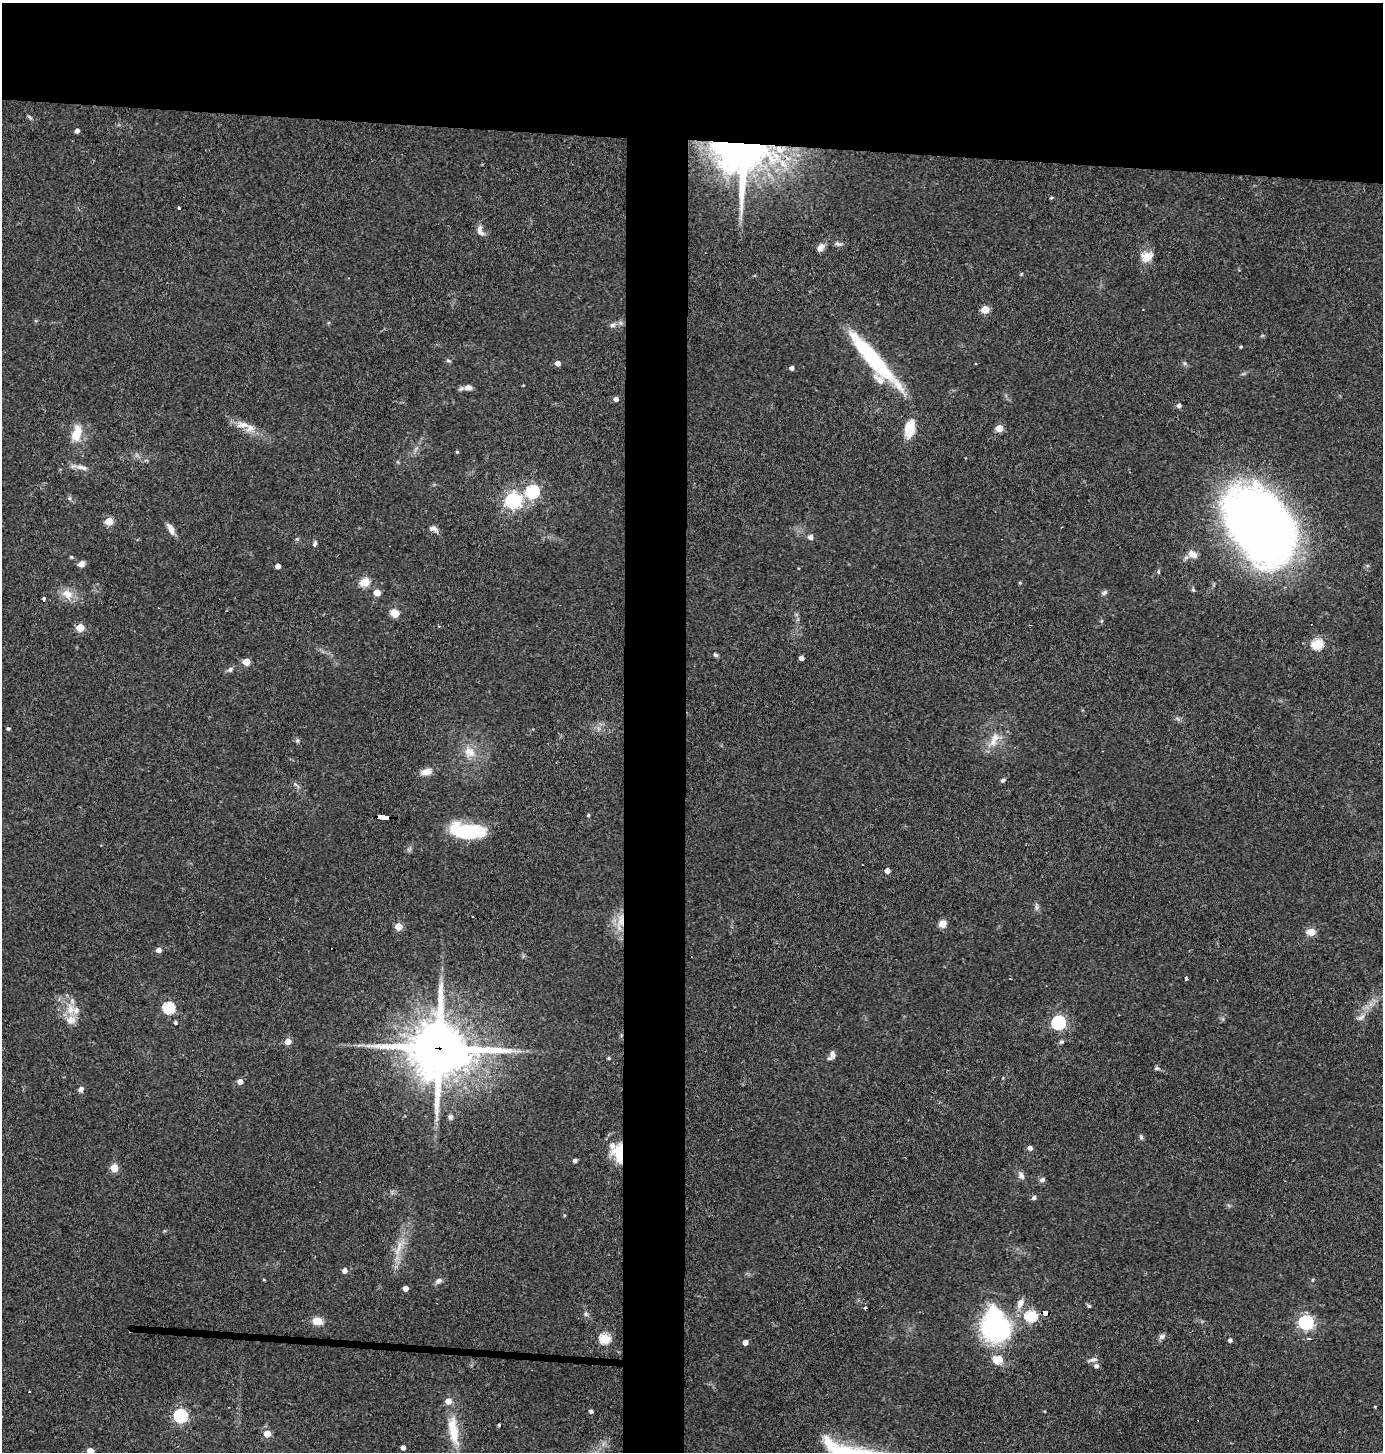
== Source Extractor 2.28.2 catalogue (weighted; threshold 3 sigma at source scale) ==
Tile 2 of 3 x 3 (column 2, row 1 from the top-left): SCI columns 1519-2899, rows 2902-4351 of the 4378 x 4351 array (HDU 1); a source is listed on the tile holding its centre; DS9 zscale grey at full resolution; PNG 1385 x 1454 px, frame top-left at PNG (2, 3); no overlay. Shown black and unused: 14% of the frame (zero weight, under 3 of 4 exposures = <1% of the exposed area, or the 3 px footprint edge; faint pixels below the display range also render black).
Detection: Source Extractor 2.28.2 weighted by HDU 2 'WHT'; one run over the whole footprint, this tile lists its part. Background 0.0726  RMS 0.0056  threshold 0.0253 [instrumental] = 3 sigma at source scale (4.5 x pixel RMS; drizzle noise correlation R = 1.50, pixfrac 1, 0.05/0.05 arcsec/px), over >= 5 px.
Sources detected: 132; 2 inside a brighter object's white glare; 3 cosmic-ray / hot-pixel residue — not listed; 6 inside a brighter listed object's ellipse — not listed separately; the other 121 listed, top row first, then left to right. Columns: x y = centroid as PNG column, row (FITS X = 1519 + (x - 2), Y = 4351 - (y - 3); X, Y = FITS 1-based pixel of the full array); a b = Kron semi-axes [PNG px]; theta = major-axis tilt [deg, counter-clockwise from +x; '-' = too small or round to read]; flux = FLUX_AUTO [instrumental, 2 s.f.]
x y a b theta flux
30 117 9 3 -40 0.85
77 131 4 4 - 2.3
741 153 45 43 -89 270
1051 197 4 3 - 0.7
179 208 4 3 - 3.1
480 232 13 7 -54 3.1
838 244 10 5 -17 1.5
821 247 10 7 61 2.8
1147 256 15 11 43 6.4
1021 274 4 4 - 0.54
985 310 5 5 - 17
612 325 9 6 2 1.8
1241 347 4 3 - 0.59
873 359 81 14 -48 52
448 361 7 3 -9 0.79
558 363 4 4 - 3.6
792 368 4 4 - 2.1
523 385 3 3 - 0.38
468 387 10 8 5 3.2
616 399 4 4 - 2.7
1179 405 5 4 - 1.8
909 426 14 11 54 9.9
250 428 14 11 -6 4.9
999 428 5 5 - 11
76 433 20 11 70 11
457 452 4 4 - 0.71
81 467 17 6 -13 3.8
532 491 6 6 - 88
513 501 7 6 - 170
109 521 5 5 - 16
1260 526 77 51 -56 390
170 529 17 7 -63 3.5
434 529 12 7 -24 2.3
811 537 5 5 - 2.7
297 539 5 4 - 0.7
315 544 8 5 75 1.3
1193 554 14 9 -31 4
81 564 9 7 34 2.5
278 566 4 4 - 3.3
365 582 5 5 - 24
1020 583 4 4 - 0.59
377 592 5 5 - 8.1
1104 592 8 5 39 1.3
68 594 17 12 -36 6.9
44 599 4 3 - 4.5
395 613 6 6 - 9.3
439 626 3 3 - 0.67
80 627 5 5 - 15
1317 644 6 5 - 43
715 655 6 5 - 1.1
801 658 4 4 - 2.6
246 662 5 5 - 11
230 669 7 6 - 1.5
8 729 4 4 - 0.91
297 740 5 5 - 0.91
994 740 24 10 65 7.7
470 752 16 12 -36 7.4
426 772 13 7 9 4.9
1003 780 6 5 - 1.2
588 815 4 3 - 0.74
383 816 11 3 -5 100
467 831 37 15 -5 35
887 871 4 4 - 3.6
1036 907 9 4 -76 1.3
621 920 22 8 80 8.8
942 924 9 7 27 3.7
398 926 5 5 - 12
1311 932 5 5 - 16
159 950 5 4 - 2.8
1186 978 3 3 - 3
169 1008 6 5 - 56
70 1010 13 11 -79 6.9
1360 1018 12 6 29 2.4
1058 1022 6 6 - 99
175 1023 4 4 - 0.94
288 1042 5 5 - 6.9
439 1048 19 19 - 2800
832 1054 10 6 -84 2.7
459 1055 14 9 20 180
609 1058 4 4 - 0.8
1157 1068 7 5 -1 1.1
240 1082 5 5 - 3.9
81 1089 7 6 - 1.8
450 1117 7 6 - 1.7
1141 1137 7 5 -88 1
1030 1148 4 4 - 2.8
619 1153 23 13 -82 17
575 1161 4 4 - 1.8
114 1168 5 5 - 17
1021 1176 11 7 -57 2.4
1042 1180 7 6 - 1.5
1034 1198 5 5 - 1.3
398 1249 29 6 70 7.7
345 1271 5 5 - 2.7
264 1280 4 3 - 0.5
438 1281 9 7 30 2
405 1288 4 4 - 4
1020 1303 14 8 69 4.2
1089 1306 6 4 -28 0.84
865 1308 4 3 - 0.69
1045 1312 6 4 -10 44
586 1314 8 5 -85 1.3
1031 1316 6 5 - 57
317 1321 11 8 -9 6.5
1306 1322 6 6 - 120
994 1329 29 22 -23 65
1162 1336 9 7 31 1.7
605 1339 5 5 - 42
1308 1339 4 3 - 3.6
1230 1340 4 4 - 1.5
745 1342 4 4 - 4.1
998 1359 14 12 -14 7.6
1092 1360 13 5 11 1.8
1096 1366 5 5 - 1.8
591 1411 4 4 - 1.4
180 1416 6 6 - 96
499 1424 4 3 - 0.69
453 1431 42 12 -81 17
267 1434 5 4 - 10
403 1448 4 4 - 2.7
90 1451 5 4 - 6.7
Overlapping masked pixels (flux is a lower limit): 8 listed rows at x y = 741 153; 873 359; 1260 526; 383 816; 621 920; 439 1048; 619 1153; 1045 1312
Isophote crosses this tile's border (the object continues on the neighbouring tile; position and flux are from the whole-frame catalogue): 1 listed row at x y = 90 1451